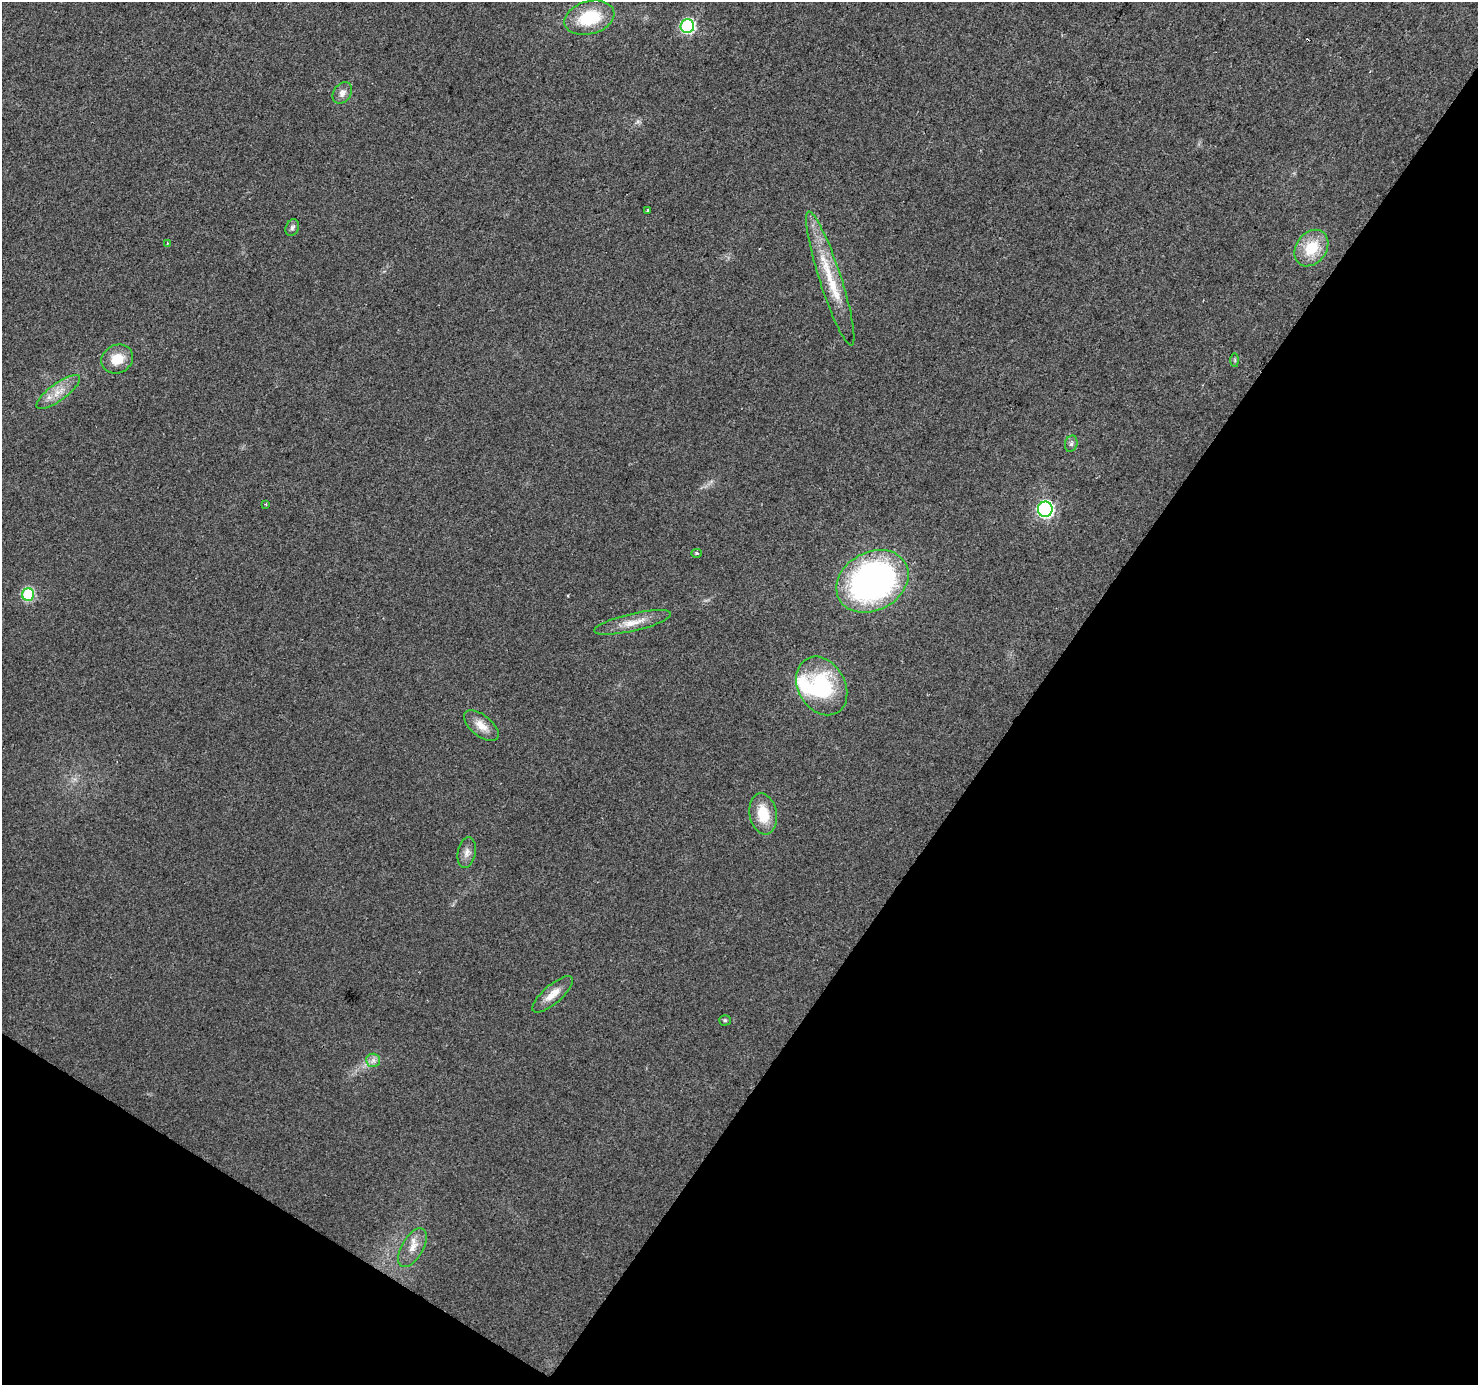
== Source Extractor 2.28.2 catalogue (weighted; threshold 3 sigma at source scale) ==
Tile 15 of 4 x 4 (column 3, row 4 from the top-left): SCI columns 2953-4428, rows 188-1570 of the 5910 x 5972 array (HDU 1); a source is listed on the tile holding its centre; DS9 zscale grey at full resolution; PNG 1480 x 1387 px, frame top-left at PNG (2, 2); each listed source drawn as its Kron ellipse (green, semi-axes under 4 px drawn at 4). Shown black and unused: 35% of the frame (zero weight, under 2 of 3 exposures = <1% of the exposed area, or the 3 px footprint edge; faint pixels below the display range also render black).
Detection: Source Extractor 2.28.2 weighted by HDU 2 'WHT'; one run over the whole footprint, this tile lists its part. Background 0.0265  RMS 0.0062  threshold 0.0279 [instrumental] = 3 sigma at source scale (4.5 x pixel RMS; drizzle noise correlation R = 1.50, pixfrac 1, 0.0396/0.0396 arcsec/px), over >= 5 px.
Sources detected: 29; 1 cosmic-ray / hot-pixel residue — neither listed nor drawn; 2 inside a brighter listed object's ellipse — not listed separately; the other 26 listed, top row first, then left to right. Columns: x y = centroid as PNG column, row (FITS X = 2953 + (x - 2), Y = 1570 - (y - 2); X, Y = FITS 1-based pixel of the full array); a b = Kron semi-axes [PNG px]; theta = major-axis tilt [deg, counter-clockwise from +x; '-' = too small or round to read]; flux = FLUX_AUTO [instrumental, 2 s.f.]
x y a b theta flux
589 18 25 16 15 30
687 26 7 6 - 100
342 93 12 8 55 3.9
648 210 3 3 - 2.2
292 228 8 6 66 1.9
167 243 3 3 - 0.51
1311 248 20 15 53 20
830 278 70 11 -72 28
117 359 16 14 25 12
1235 360 7 4 -89 1
58 392 26 8 36 9
1071 444 8 6 73 1.9
266 504 4 3 - 0.73
1045 509 7 7 - 150
696 553 5 4 - 0.93
872 581 38 29 29 220
28 594 6 6 - 52
633 622 39 9 13 11
822 686 31 23 -60 52
481 726 21 10 -39 7.7
763 814 21 13 -80 18
467 853 16 9 80 4.4
553 994 25 9 41 8.5
725 1020 5 5 - 0.96
373 1060 7 6 - 2.6
412 1248 21 11 60 7.8